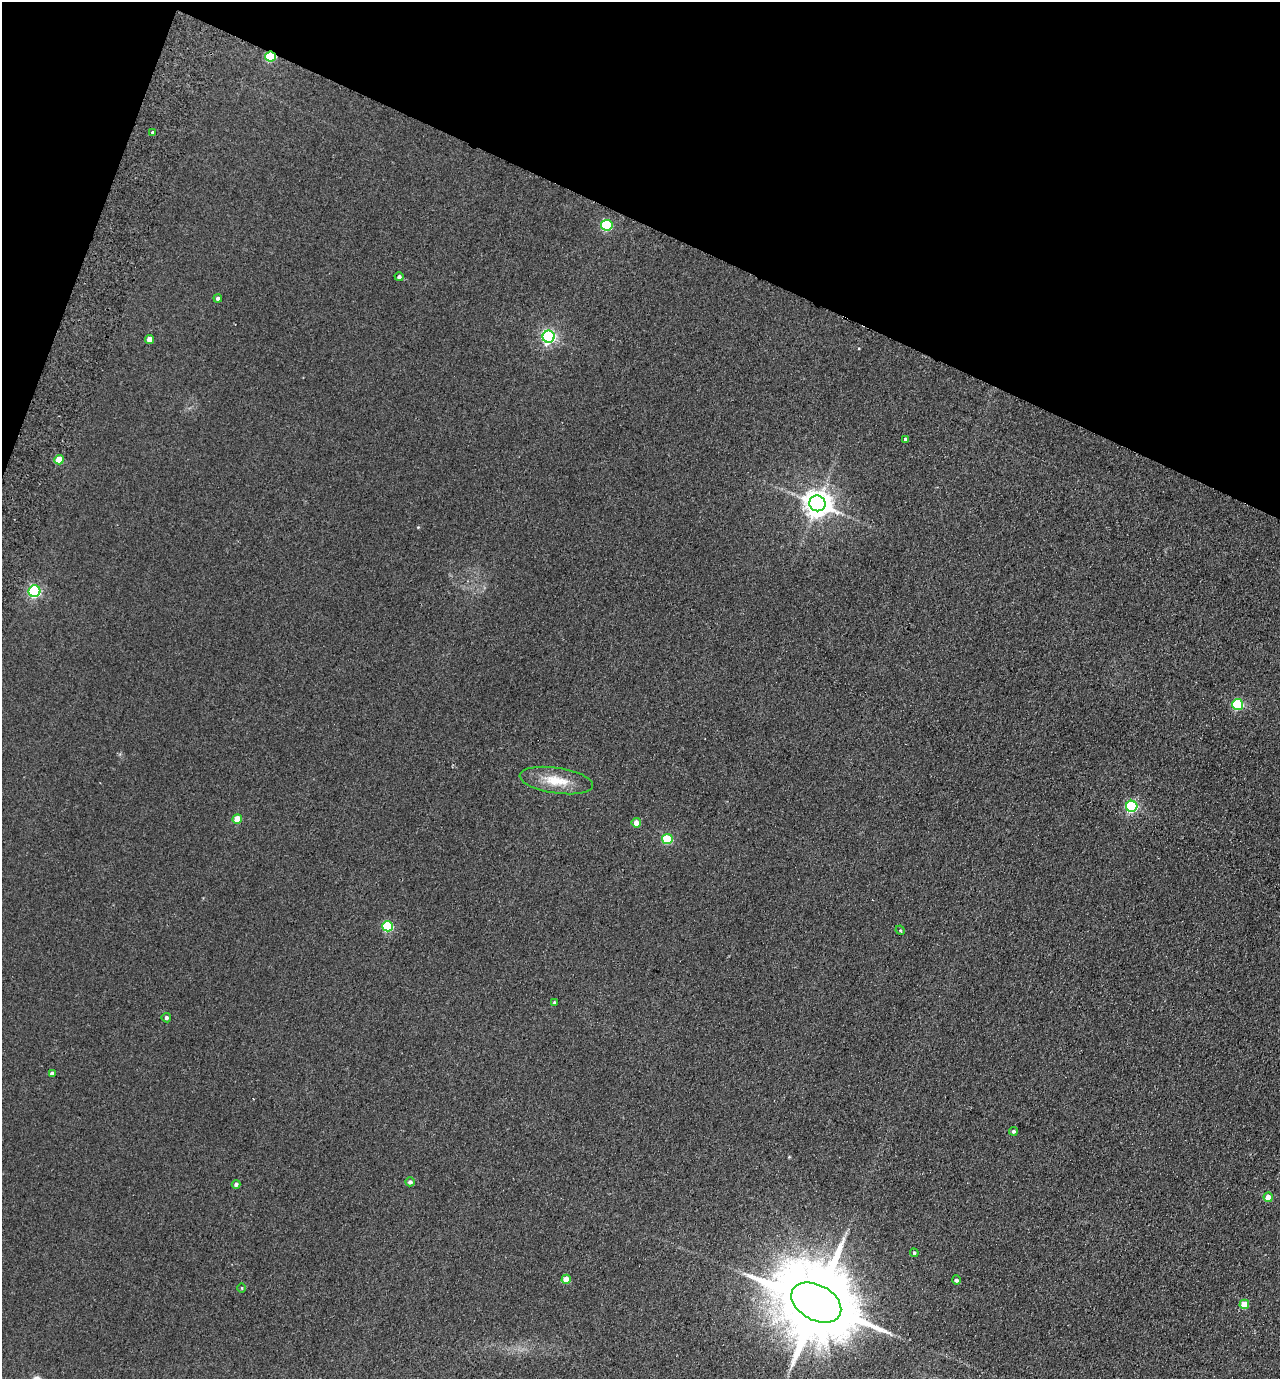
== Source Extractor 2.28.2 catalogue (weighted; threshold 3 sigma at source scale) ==
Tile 2 of 4 x 4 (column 2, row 1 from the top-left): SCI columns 1473-2750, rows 4156-5532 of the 5630 x 5558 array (HDU 1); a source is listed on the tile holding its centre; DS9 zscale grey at full resolution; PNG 1282 x 1381 px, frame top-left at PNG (2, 2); each listed source drawn as its Kron ellipse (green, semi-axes under 4 px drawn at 4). Shown black and unused: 19% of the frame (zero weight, under 2 of 3 exposures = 3% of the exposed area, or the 3 px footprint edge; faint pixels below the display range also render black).
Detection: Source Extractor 2.28.2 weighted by HDU 2 'WHT'; one run over the whole footprint, this tile lists its part. Background 0.116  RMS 0.012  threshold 0.0549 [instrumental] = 3 sigma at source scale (4.5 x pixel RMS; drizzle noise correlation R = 1.50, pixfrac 1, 0.05/0.05 arcsec/px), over >= 5 px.
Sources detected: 32; all 32 listed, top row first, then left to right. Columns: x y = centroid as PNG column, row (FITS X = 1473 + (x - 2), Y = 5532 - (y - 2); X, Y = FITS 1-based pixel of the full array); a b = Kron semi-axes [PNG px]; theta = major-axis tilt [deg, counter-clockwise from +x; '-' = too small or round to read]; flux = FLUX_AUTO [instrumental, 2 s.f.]
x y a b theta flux
270 56 5 5 - 65
153 133 4 3 - 8.9
607 225 5 5 - 89
399 277 4 4 - 2.7
218 298 4 4 - 3.3
549 337 6 6 - 270
150 339 4 4 - 11
906 439 3 3 - 5.3
59 460 5 4 - 25
817 503 8 8 - 1400
34 591 6 5 - 160
1238 704 5 5 - 90
556 781 37 13 -8 29
1132 806 5 5 - 140
237 819 5 4 - 20
636 823 5 4 - 10
667 839 5 5 - 71
388 926 5 5 - 75
900 930 5 4 - 1.4
554 1003 4 3 - 1.9
166 1018 5 4 - 2.9
52 1074 4 4 - 5.3
1013 1131 4 4 - 2.8
410 1182 5 4 - 3.2
236 1184 4 4 - 2.9
1268 1197 4 4 - 15
914 1253 4 4 - 1.7
566 1279 4 4 - 21
956 1280 4 4 - 2.6
242 1288 4 3 - 0.98
816 1303 27 17 -28 19000
1244 1304 5 4 - 31
Overlapping masked pixels (flux is a lower limit): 1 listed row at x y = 270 56